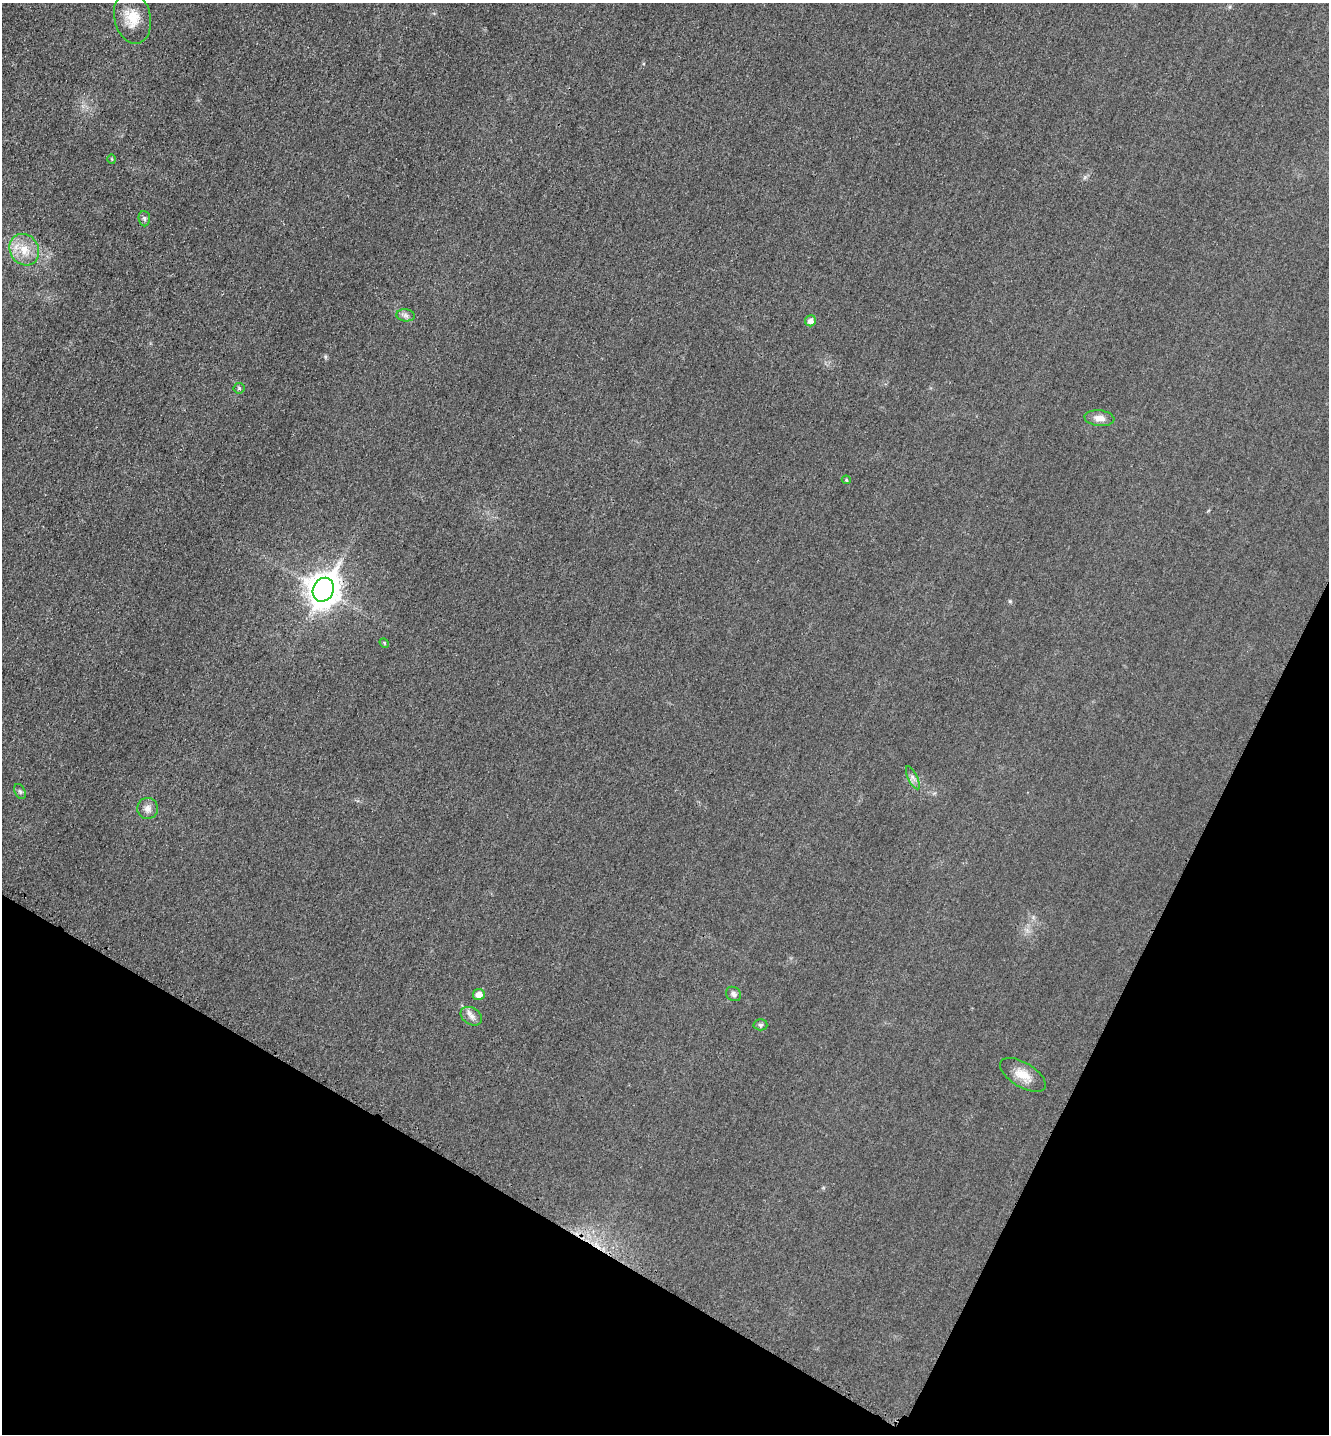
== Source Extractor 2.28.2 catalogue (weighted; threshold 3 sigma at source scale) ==
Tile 15 of 4 x 4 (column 3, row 4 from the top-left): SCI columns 2821-4147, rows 22-1453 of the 5778 x 5772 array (HDU 1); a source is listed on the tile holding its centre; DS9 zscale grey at full resolution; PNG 1331 x 1436 px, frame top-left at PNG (2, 3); each listed source drawn as its Kron ellipse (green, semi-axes under 4 px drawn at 4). Shown black and unused: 23% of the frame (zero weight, under 3 of 4 exposures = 2% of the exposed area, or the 3 px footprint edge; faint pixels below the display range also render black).
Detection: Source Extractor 2.28.2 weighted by HDU 2 'WHT'; one run over the whole footprint, this tile lists its part. Background 0.0185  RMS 0.0056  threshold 0.0254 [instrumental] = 3 sigma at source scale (4.5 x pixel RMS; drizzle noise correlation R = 1.50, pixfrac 1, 0.05/0.05 arcsec/px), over >= 5 px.
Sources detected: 19; all 19 listed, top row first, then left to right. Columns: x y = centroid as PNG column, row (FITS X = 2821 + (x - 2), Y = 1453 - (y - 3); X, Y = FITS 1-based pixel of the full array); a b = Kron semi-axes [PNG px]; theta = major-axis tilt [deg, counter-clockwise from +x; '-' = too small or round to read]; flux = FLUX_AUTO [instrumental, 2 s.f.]
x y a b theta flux
132 18 26 18 -77 13
112 159 5 3 - 0.51
144 219 8 6 -86 1.2
24 250 16 14 -56 9.9
405 315 9 6 -7 1.9
810 321 5 5 - 3.1
239 388 5 5 - 0.84
1099 418 15 8 -6 4
846 480 4 4 - 0.75
323 590 12 10 64 880
384 643 5 4 - 0.62
913 778 13 4 -64 2.1
20 792 8 5 -63 1.2
148 809 10 10 - 3.4
479 994 6 5 - 4.3
734 994 8 6 -37 2.1
471 1016 11 8 -34 3.1
760 1025 7 5 -2 1.3
1023 1075 25 12 -31 8.4
Unlisted compact peaks at least as high as the median listed source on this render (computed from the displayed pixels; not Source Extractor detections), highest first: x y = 1010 601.